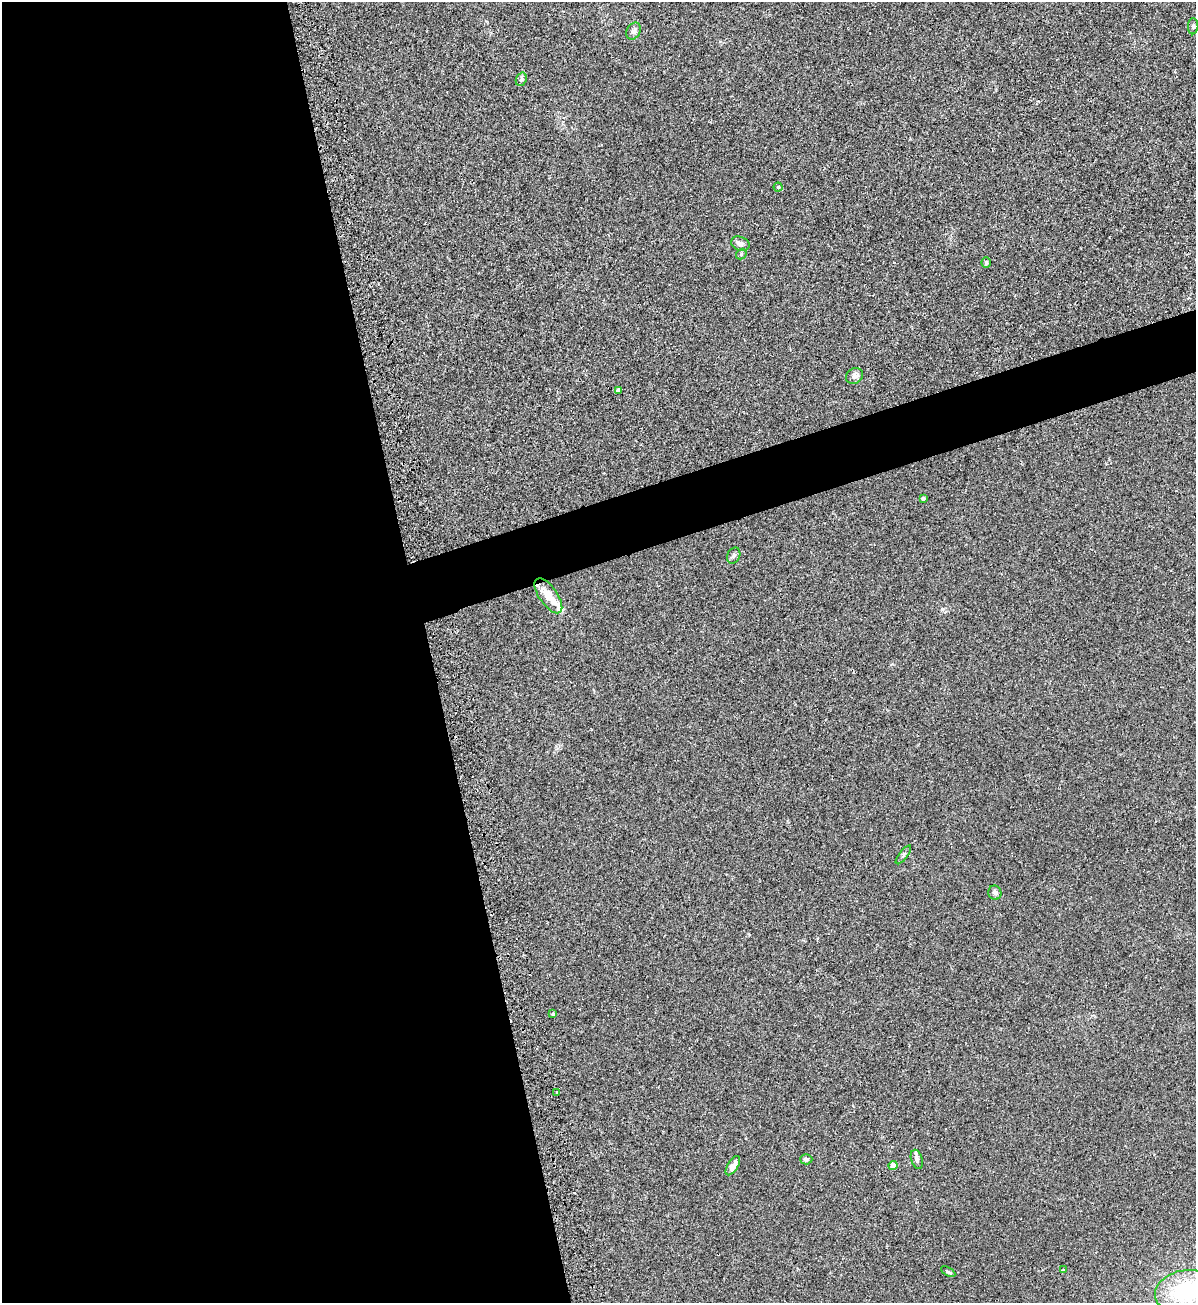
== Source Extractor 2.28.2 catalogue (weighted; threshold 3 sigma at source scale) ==
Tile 9 of 4 x 4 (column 1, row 3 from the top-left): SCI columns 301-1494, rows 1312-2612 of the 5258 x 5228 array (HDU 1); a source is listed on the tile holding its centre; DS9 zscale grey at full resolution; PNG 1198 x 1305 px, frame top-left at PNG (2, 2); each listed source drawn as its Kron ellipse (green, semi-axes under 4 px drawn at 4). Shown black and unused: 39% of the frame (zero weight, under 2 of 3 exposures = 2% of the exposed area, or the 3 px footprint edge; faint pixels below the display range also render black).
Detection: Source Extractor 2.28.2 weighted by HDU 2 'WHT'; one run over the whole footprint, this tile lists its part. Background 0.0154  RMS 0.0063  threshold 0.0285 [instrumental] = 3 sigma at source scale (4.5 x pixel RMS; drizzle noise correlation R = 1.50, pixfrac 1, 0.05/0.05 arcsec/px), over >= 5 px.
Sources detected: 26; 1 cosmic-ray / hot-pixel residue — neither listed nor drawn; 2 inside a brighter listed object's ellipse — not listed separately; the other 23 listed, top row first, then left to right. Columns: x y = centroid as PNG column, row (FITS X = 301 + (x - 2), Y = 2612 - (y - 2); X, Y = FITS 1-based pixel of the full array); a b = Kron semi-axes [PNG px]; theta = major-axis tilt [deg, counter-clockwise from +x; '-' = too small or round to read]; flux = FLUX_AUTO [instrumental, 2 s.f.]
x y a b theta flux
1193 26 8 5 89 1.3
634 31 9 6 63 2.2
521 79 7 5 70 1.2
778 187 4 4 - 0.9
740 244 9 7 -22 2.5
741 254 6 4 49 0.91
986 262 5 4 - 1.1
854 376 9 7 37 2.4
618 390 4 3 - 6
923 498 4 4 - 1.2
734 556 8 6 64 1.4
548 596 20 9 -55 9.4
903 855 11 4 53 1.3
995 893 7 6 - 1.6
553 1014 3 3 - 1.1
557 1092 3 3 - 1.8
806 1159 6 5 - 1.4
917 1159 10 5 -73 2.4
893 1165 4 4 - 7.6
733 1166 11 5 58 4.1
1063 1270 3 2 - 0.48
948 1272 8 3 -29 0.91
1187 1292 32 22 8 51
Isophote crosses this tile's border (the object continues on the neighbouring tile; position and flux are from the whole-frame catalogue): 1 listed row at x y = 1187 1292